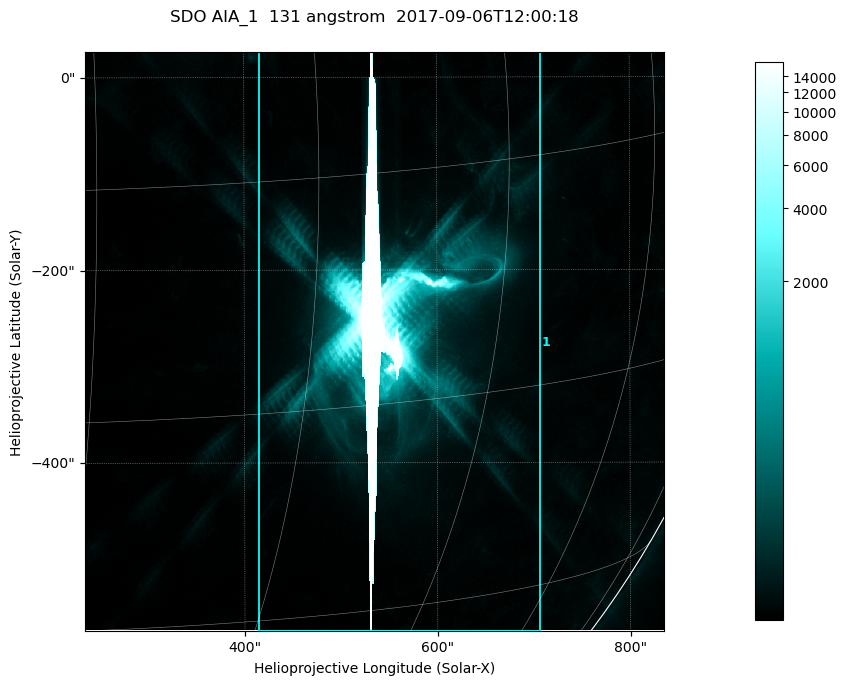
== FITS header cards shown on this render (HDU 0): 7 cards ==
TELESCOP= 'SDO     '           /
INSTRUME= 'AIA_1   '           /
WAVELNTH=                  131 /
WAVEUNIT= 'angstrom'           /
DATE-OBS= '2017-09-06T12:00:18.62' /
CTYPE1  = 'HPLN-TAN'           /
CTYPE2  = 'HPLT-TAN'           /

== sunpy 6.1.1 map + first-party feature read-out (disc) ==
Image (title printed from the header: SDO AIA_1  131 angstrom  2017-09-06T12:00:18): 1000 x 1000 px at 0.601 arcsec/px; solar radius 952 arcsec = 1585 px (partial field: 13% of the solar disc is inside the frame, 99% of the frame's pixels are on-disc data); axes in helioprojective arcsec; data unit not stated in the header (colour bar unlabelled)
Orientation: roll -0.139 deg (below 1 deg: not rotated)
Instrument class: DISC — disc imager (sunpy class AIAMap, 131 A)
Bright regions (active regions / flare kernels): reference = the on-disc median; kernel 9 px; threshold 5 sigma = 60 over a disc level ~18.8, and >= 1.15x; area >= 1000 px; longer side >= 12 px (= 7.2 arcsec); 1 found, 1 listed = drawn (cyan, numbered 1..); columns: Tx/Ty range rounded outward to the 2 arcsec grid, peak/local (2 s.f.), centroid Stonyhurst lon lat
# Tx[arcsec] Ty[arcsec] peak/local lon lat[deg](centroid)
1 414..708 -576..28 870 +36 -10
Off-limb structures (1.02-1.3 R_sun): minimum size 400 px: none found